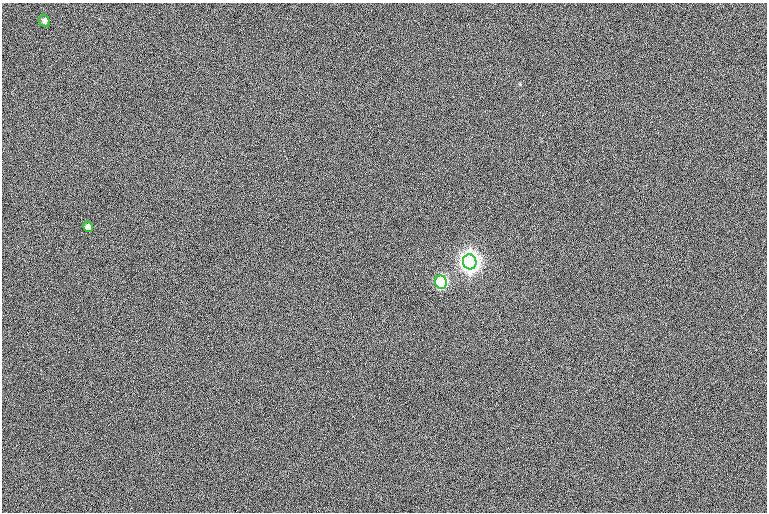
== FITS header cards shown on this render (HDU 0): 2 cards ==
NAXIS1  =                  765
NAXIS2  =                  510

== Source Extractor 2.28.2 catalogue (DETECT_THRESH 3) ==
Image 765 x 510 px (HDU 0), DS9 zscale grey, 1 PNG px = 1 image px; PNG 769 x 514 px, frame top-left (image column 1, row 510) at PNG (2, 3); each listed source drawn as its Kron ellipse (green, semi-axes under 4 px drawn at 4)
Background 0.884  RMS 12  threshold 35.3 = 3 sigma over >= 5 px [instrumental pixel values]
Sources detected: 4; all 4 listed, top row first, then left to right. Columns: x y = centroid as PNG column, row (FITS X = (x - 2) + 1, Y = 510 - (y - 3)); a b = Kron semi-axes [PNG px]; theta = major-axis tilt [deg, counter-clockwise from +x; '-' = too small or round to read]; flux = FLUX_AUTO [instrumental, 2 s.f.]
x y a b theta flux
44 21 6 5 - 2900
88 227 5 4 - 4300
470 262 7 7 - 960000
441 282 6 6 - 160000